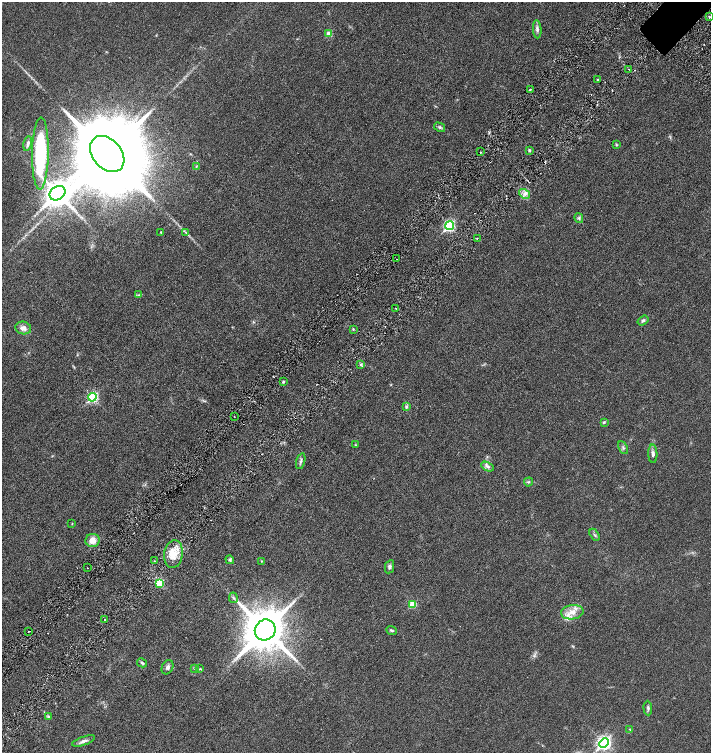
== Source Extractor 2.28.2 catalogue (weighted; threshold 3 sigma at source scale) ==
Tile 7 of 4 x 4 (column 3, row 2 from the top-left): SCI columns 3138-4555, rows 3069-4569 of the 6158 x 6158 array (HDU 1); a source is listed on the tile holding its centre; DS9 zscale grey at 2 x 2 block average (1 PNG px = mean of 2 x 2 image px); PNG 713 x 755 px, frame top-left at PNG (2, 2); each listed source drawn as its Kron ellipse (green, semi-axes under 4 px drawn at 4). Shown black and unused: <1% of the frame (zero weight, under 3 of 6 exposures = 1% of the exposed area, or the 3 px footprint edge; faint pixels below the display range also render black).
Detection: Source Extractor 2.28.2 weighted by HDU 2 'WHT'; one run over the whole footprint, this tile lists its part. Background 0.0255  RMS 0.0046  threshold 0.0187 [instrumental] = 3 sigma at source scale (4.09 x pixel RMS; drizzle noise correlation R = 1.36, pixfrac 0.8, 0.05/0.05 arcsec/px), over >= 5 px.
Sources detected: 71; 3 cosmic-ray / hot-pixel residue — neither listed nor drawn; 3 inside a brighter listed object's ellipse — not listed separately; the other 65 listed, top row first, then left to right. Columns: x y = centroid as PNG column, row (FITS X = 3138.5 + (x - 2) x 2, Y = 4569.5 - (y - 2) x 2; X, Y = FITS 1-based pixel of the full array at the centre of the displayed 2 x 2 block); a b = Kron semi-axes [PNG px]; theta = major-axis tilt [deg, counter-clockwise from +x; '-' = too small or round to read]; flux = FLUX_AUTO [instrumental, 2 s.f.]
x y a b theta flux
709 17 2 2 - 1.1
537 29 9 4 -87 2.9
329 34 3 3 - 12
629 69 2 2 - 0.76
597 80 3 2 - 0.91
530 89 2 2 - 1.3
440 127 6 4 -32 1.7
28 144 7 4 77 2.5
616 145 4 2 - 0.82
529 150 4 3 - 1.1
480 152 2 2 - 0.6
40 153 36 8 89 78
107 154 20 14 -50 25000
196 166 3 2 - 0.72
57 193 8 6 33 1300
525 194 6 4 -31 3.1
579 218 5 4 - 1.6
449 226 4 4 - 99
161 232 3 2 - 0.66
185 232 4 2 - 0.91
477 239 2 2 - 0.54
397 259 2 2 - 2.4
138 295 4 4 - 1.3
396 308 2 2 - 0.45
643 320 6 4 36 1.9
23 328 8 6 -10 5.1
353 329 4 3 - 0.75
361 365 3 2 - 0.98
283 382 3 2 - 1.5
92 397 4 4 - 95
406 407 4 3 - 1.8
234 416 2 2 - 0.37
604 422 4 3 - 1.1
355 445 3 3 - 0.6
623 448 7 3 -63 1.7
653 454 9 4 -88 2.9
301 461 8 3 74 2
488 467 6 4 -29 2.5
528 482 5 3 - 1.1
72 524 3 2 - 0.44
594 535 6 2 -58 1.4
92 540 7 6 - 8.7
173 554 14 9 82 14
230 560 4 4 - 1.3
154 561 2 2 - 0.56
261 561 3 2 - 0.6
390 567 6 4 78 2.3
88 568 2 2 - 0.33
160 583 3 3 - 31
233 598 5 2 - 0.78
413 604 3 3 - 22
572 612 11 7 8 8.6
104 619 2 2 - 0.42
265 630 11 10 - 4100
391 630 5 3 - 1.5
28 631 2 2 - 0.45
142 663 5 3 - 1.4
168 667 7 5 64 2.9
194 668 3 2 - 0.54
200 669 3 2 - 0.75
648 708 7 3 -87 1.9
48 716 4 3 - 1
630 729 3 2 - 0.56
84 741 12 4 20 3.5
604 743 5 4 - 210
Diffuse or blended objects may show on this block-average render without a row.